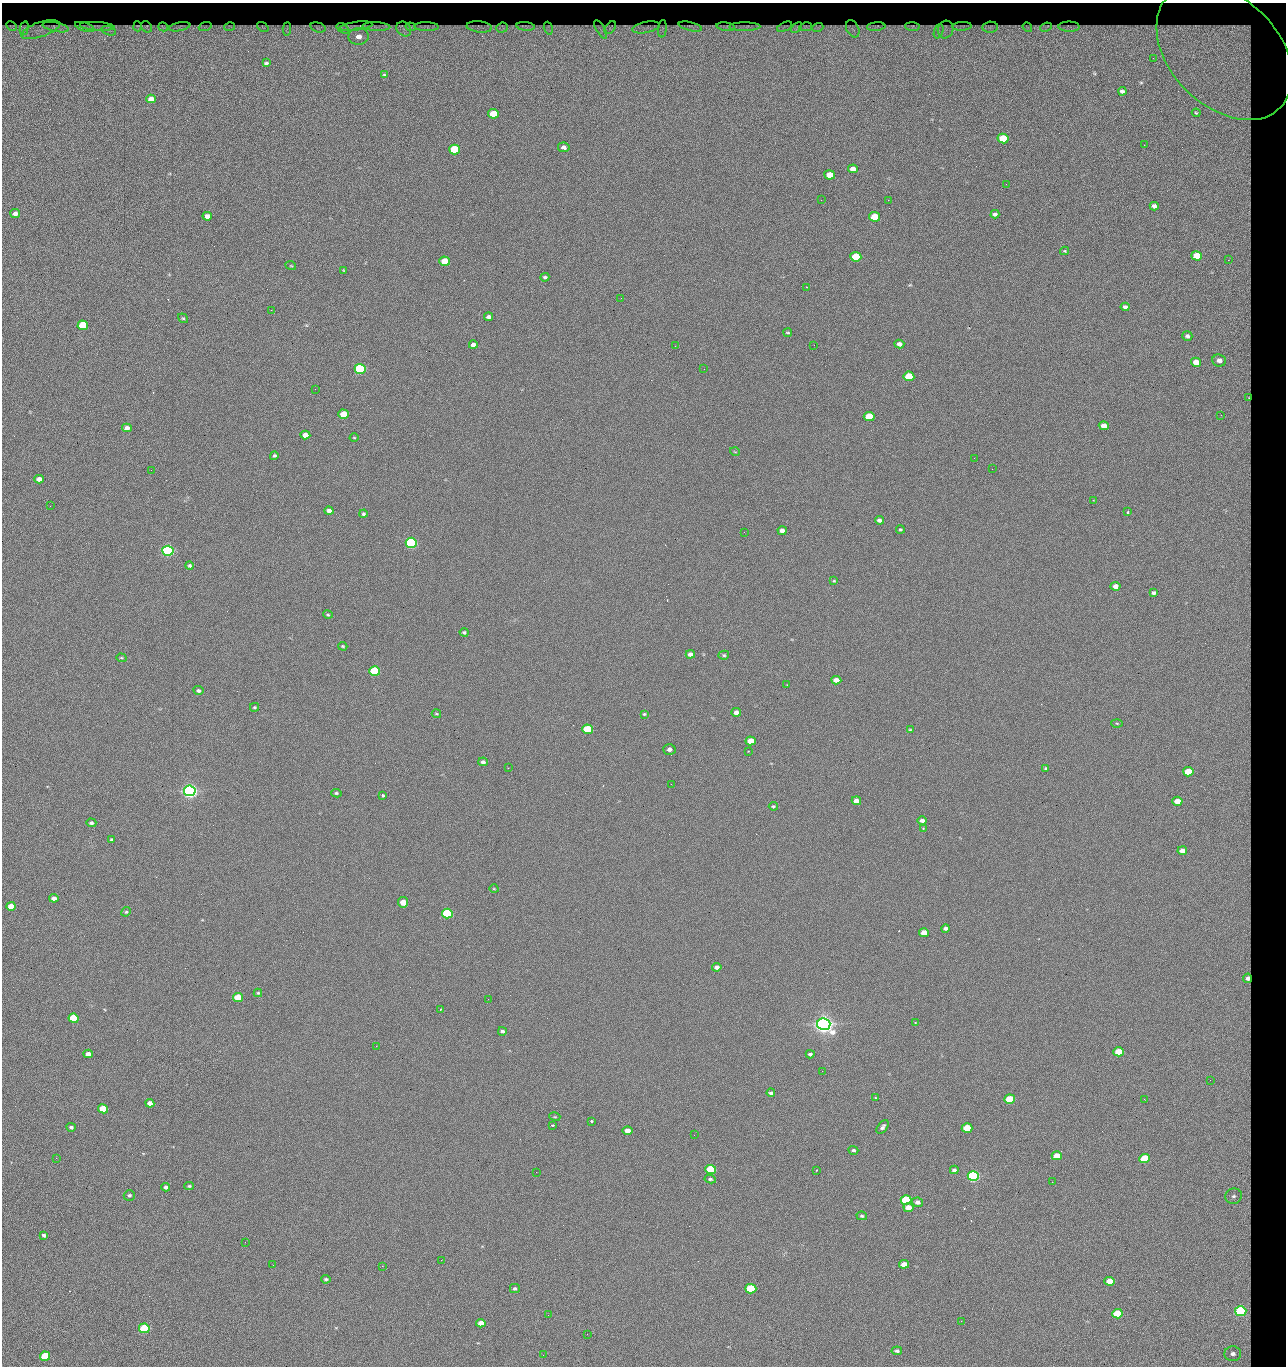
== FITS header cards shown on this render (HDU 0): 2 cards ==
NAXIS1  =                 1284 / length of data axis 1
NAXIS2  =                 1364 / length of data axis 2

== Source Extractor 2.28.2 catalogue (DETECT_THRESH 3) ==
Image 1284 x 1364 px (HDU 0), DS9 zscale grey, 1 PNG px = 1 image px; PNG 1288 x 1368 px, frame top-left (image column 1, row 1364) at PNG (2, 3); each listed source drawn as its Kron ellipse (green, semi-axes under 4 px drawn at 4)
Background 124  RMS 14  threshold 42.6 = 3 sigma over >= 5 px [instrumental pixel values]
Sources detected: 241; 1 with non-positive FLUX_AUTO (blend fragments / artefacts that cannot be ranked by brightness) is neither listed nor drawn; the other 240 listed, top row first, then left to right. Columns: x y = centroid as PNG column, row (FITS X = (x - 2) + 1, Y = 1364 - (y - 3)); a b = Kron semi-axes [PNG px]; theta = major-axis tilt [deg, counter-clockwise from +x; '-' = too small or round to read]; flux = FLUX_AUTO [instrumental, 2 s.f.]
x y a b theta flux
11 26 5 2 - 6.0e+02
97 26 18 3 -4 3.1e+03
137 26 5 3 - 5.9e+02
356 26 17 3 7 1.0e+03
525 26 9 3 -6 2.2e+03
962 26 9 3 3 1.8e+03
56 27 13 4 -11 3.6e+03
85 27 10 4 -17 2.3e+03
147 27 6 5 - 1.2e+03
163 27 5 2 - 1.2e+03
180 27 11 3 11 2.2e+03
205 27 6 4 20 1.3e+03
230 27 5 3 - 1.1e+03
263 27 6 4 -37 1.2e+03
318 27 8 5 -15 2.2e+03
376 27 14 4 -2 2.9e+03
411 27 5 3 - 1.3e+03
426 27 12 4 -1 2.6e+03
479 27 13 5 -7 2.2e+03
646 27 14 5 11 2.6e+03
690 27 12 3 -13 2.0e+03
726 27 9 4 -8 1.8e+03
745 27 15 4 1 4.1e+03
785 27 8 2 23 9.6e+02
806 27 6 3 10 1.6e+03
818 27 6 3 20 1.9e+03
876 27 9 3 4 2.2e+03
912 27 7 4 -2 1.6e+03
990 27 8 5 6 2.0e+03
1027 27 5 3 - 1.2e+03
1046 27 6 4 23 1.7e+03
1069 27 10 5 -1 2.2e+03
24 28 7 4 76 1.4e+03
343 28 7 3 -34 2.3e+03
502 28 6 5 - 2.3e+03
548 28 6 3 -74 1.3e+03
610 28 7 4 52 1.4e+03
797 28 6 3 41 1.9e+03
287 29 7 2 86 1.4e+03
404 29 8 6 -47 3.1e+03
662 29 9 4 84 1.3e+03
853 29 9 6 -63 2.3e+03
40 30 20 7 18 5.8e+03
601 30 10 3 -58 1.6e+03
945 30 9 7 73 3.2e+03
109 31 7 4 -18 3.0e+03
939 31 7 4 71 3.1e+03
359 36 10 8 2 1.0e+04
1224 52 79 54 -45 3.1e+05
1153 58 2 2 - 1.2e+03
266 63 4 3 - 1.3e+03
384 75 3 3 - 8.5e+02
1122 91 4 3 - 2.4e+03
151 99 5 4 - 8.1e+03
1196 113 4 3 - 1.1e+03
493 114 5 4 - 2.3e+04
1003 138 5 5 - 4.5e+04
1144 145 2 2 - 1.3e+03
564 147 6 4 -10 3.7e+03
454 149 5 5 - 5.5e+04
853 169 5 4 - 6.6e+03
830 175 5 4 - 1.6e+04
1006 184 2 2 - 1.9e+03
821 200 2 2 - 2.4e+03
888 200 2 2 - 1.8e+04
1154 206 4 4 - 3.6e+03
15 214 5 4 - 5.1e+03
995 214 4 4 - 2.7e+03
207 216 5 4 - 5.9e+03
874 217 5 4 - 2.9e+04
1065 251 4 4 - 9.6e+02
1197 256 5 4 - 2.5e+04
856 257 5 5 - 4.2e+04
1228 260 4 4 - 1.4e+03
445 261 5 4 - 2.0e+04
291 266 5 3 - 9.2e+02
344 270 4 3 - 6.7e+02
545 277 4 4 - 1.7e+03
806 287 2 2 - 2.7e+04
621 298 2 2 - 4.8e+02
1125 307 4 4 - 2.9e+03
271 310 3 2 - 7.7e+02
488 317 4 4 - 3.0e+03
183 318 5 4 - 1.2e+03
83 325 5 5 - 5.3e+04
788 333 4 3 - 1.0e+03
1187 336 5 5 - 2.2e+03
899 344 5 4 - 4.0e+03
473 345 4 4 - 4.7e+03
814 345 3 2 - 8.1e+02
675 346 2 2 - 3.4e+03
1219 360 7 6 - 5.7e+03
1196 362 5 4 - 1.0e+04
360 369 5 5 - 1.6e+05
704 369 2 2 - 4.4e+02
909 376 5 4 - 4.1e+04
315 389 2 2 - 2.4e+03
1249 398 3 2 - 9.5e+02
344 414 5 4 - 2.0e+04
1221 415 3 2 - 1.5e+03
869 416 5 4 - 3.4e+04
1104 426 5 4 - 9.9e+03
127 428 5 4 - 5.2e+03
305 435 5 4 - 9.4e+03
354 438 4 3 - 7.4e+02
735 452 5 3 - 6.8e+02
274 456 4 4 - 1.6e+03
974 458 2 2 - 3.3e+03
992 469 2 2 - 4.7e+02
151 470 2 2 - 2.8e+03
39 479 5 4 - 6.0e+03
1093 500 2 2 - 6.2e+02
50 506 2 2 - 8.8e+02
329 511 4 4 - 5.3e+03
1128 512 3 3 - 1.5e+03
363 514 4 4 - 1.7e+03
879 520 4 4 - 3.3e+03
900 529 4 3 - 1.1e+03
782 531 4 4 - 5.1e+03
744 532 2 2 - 4.6e+02
411 543 5 5 - 2.0e+05
168 551 5 5 - 3.3e+05
190 566 4 4 - 1.7e+03
834 581 3 3 - 9.3e+02
1116 586 5 4 - 5.5e+03
1154 593 4 3 - 2.2e+03
328 615 5 3 - 1.0e+03
464 632 4 4 - 1.5e+03
343 646 4 3 - 1.0e+03
690 654 5 4 - 5.2e+03
724 655 5 4 - 1.4e+03
121 658 5 4 - 1.1e+03
375 671 5 5 - 9.3e+04
836 680 5 4 - 7.4e+03
787 685 3 2 - 8.7e+02
198 691 5 4 - 2.0e+03
254 707 4 3 - 1.1e+03
736 712 5 4 - 4.3e+03
436 714 5 3 - 9.2e+02
644 714 3 3 - 1.2e+03
1117 723 5 3 - 1.0e+03
587 729 5 4 - 5.3e+04
910 730 4 4 - 9.7e+02
751 741 5 4 - 1.5e+04
669 749 6 5 - 3.7e+03
748 751 2 2 - 5.3e+02
483 762 5 4 - 2.6e+03
508 768 2 2 - 3.3e+03
1046 768 4 4 - 1.3e+03
1188 772 5 4 - 2.7e+04
671 784 2 2 - 2.1e+03
190 791 6 5 - 7.0e+05
336 793 5 3 - 1.4e+03
383 795 3 3 - 3.6e+03
856 801 5 4 - 6.2e+03
1177 801 5 4 - 1.3e+04
773 806 4 4 - 1.3e+03
922 820 5 4 - 4.0e+03
91 823 5 4 - 2.1e+03
923 828 2 2 - 7.5e+02
112 840 4 3 - 1.9e+03
1182 851 5 4 - 6.1e+03
494 889 4 3 - 7.1e+02
54 898 4 4 - 5.7e+03
403 902 5 5 - 1.4e+04
11 906 5 4 - 1.0e+04
126 912 5 4 - 1.2e+03
447 914 5 5 - 1.3e+05
945 928 4 3 - 2.7e+03
924 933 5 4 - 1.0e+04
717 967 4 4 - 3.6e+03
1248 978 4 4 - 4.9e+03
258 993 4 4 - 1.1e+03
238 998 5 4 - 3.4e+04
488 999 2 2 - 1.9e+03
441 1009 2 2 - 5.9e+02
74 1018 5 4 - 5.4e+04
915 1023 3 2 - 7.4e+02
824 1024 7 6 - 1.1e+06
502 1031 4 4 - 2.2e+03
376 1046 2 2 - 5.3e+03
1119 1052 5 4 - 2.9e+04
88 1054 5 4 - 6.6e+03
810 1054 4 3 - 2.1e+03
822 1071 2 2 - 1.4e+03
1210 1080 2 2 - 1.8e+03
771 1093 4 4 - 2.3e+03
875 1098 3 2 - 1.2e+03
1010 1099 5 4 - 4.9e+04
1144 1099 2 2 - 2.8e+03
150 1103 4 4 - 6.9e+03
103 1109 5 4 - 3.2e+04
555 1117 5 3 - 8.9e+02
591 1121 3 3 - 2.3e+03
552 1125 3 2 - 1.1e+03
71 1127 4 3 - 1.9e+03
883 1127 8 5 51 2.8e+03
967 1128 5 4 - 4.5e+04
627 1131 5 4 - 8.9e+03
694 1135 2 2 - 9.1e+02
853 1150 5 4 - 2.0e+03
1057 1156 5 4 - 1.7e+04
56 1158 2 2 - 2.7e+03
1144 1159 5 4 - 5.9e+04
711 1169 5 4 - 8.0e+04
816 1170 3 2 - 7.8e+02
954 1170 4 3 - 2.2e+03
536 1172 2 2 - 8.9e+02
973 1176 5 5 - 2.8e+05
710 1179 6 4 -9 1.6e+03
1052 1182 2 2 - 1.3e+03
189 1186 4 4 - 1.2e+03
166 1187 4 4 - 2.6e+03
129 1195 5 5 - 1.8e+03
1234 1196 8 7 - 4.3e+03
906 1200 5 4 - 8.6e+04
917 1202 5 4 - 3.8e+03
908 1207 5 4 - 9.8e+03
862 1216 5 4 - 1.3e+03
44 1235 4 3 - 2.2e+03
245 1242 2 2 - 2.1e+03
441 1260 2 2 - 8.5e+03
904 1264 5 4 - 9.0e+03
273 1265 2 2 - 1.9e+03
382 1266 2 2 - 5.7e+03
326 1279 5 4 - 1.5e+03
1110 1281 5 4 - 1.4e+04
515 1288 5 4 - 1.6e+03
751 1289 5 4 - 8.2e+04
1241 1311 6 5 - 2.0e+05
1117 1314 5 4 - 4.7e+04
548 1315 2 2 - 5.2e+02
961 1321 2 2 - 2.8e+03
481 1323 5 4 - 7.8e+03
144 1328 5 4 - 1.0e+05
587 1334 3 2 - 7.6e+02
897 1351 5 4 - 2.1e+03
1233 1354 8 7 - 6.6e+03
543 1355 2 2 - 3.6e+03
45 1356 5 4 - 5.5e+04
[1 non-positive-flux detection neither listed nor drawn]

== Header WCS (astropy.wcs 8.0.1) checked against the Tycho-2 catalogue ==
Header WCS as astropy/WCSLIB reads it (CRVAL/CRPIX/CD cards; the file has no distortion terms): RA---TAN/DEC--TAN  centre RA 15:41:43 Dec +51:58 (235.43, +51.97 deg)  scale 1.26 arcsec/px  FOV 26.9' x 28.5'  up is +92 deg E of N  parity flipped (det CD > 0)
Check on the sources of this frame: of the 60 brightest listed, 10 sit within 2.0 arcsec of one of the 16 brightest Tycho-2 stars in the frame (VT <= 12.38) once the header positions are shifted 0.75 arcsec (0.39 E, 0.64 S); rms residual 0.79 arcsec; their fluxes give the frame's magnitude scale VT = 24.51 - 2.5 log10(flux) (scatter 0.20 mag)
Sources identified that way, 10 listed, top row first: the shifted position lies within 2.0 arcsec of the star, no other Tycho-2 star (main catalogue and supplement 1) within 4.0 arcsec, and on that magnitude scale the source's flux lands within +1.5 / -3 mag of the star's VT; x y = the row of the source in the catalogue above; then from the Tycho-2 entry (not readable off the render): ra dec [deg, ICRS J2000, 3 dp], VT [Tycho-2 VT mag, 2 dp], TYC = Tycho-2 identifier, HIP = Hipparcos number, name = IAU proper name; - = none
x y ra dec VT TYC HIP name
360 369 235.614 +52.064 11.61 3489-1132-1 - -
411 543 235.514 +52.049 11.19 3489-1407-1 - -
168 551 235.515 +52.133 11.12 3489-1380-1 - -
190 791 235.378 +52.130 9.31 3489-1322-1 76850 -
447 914 235.303 +52.042 11.52 3489-958-1 - -
824 1024 235.232 +51.912 9.59 3489-824-1 - -
973 1176 235.143 +51.862 10.97 3489-1016-1 - -
906 1200 235.131 +51.886 12.29 3489-908-1 - -
751 1289 235.084 +51.941 11.45 3489-1346-1 - -
144 1328 235.075 +52.152 11.74 3489-912-1 - -